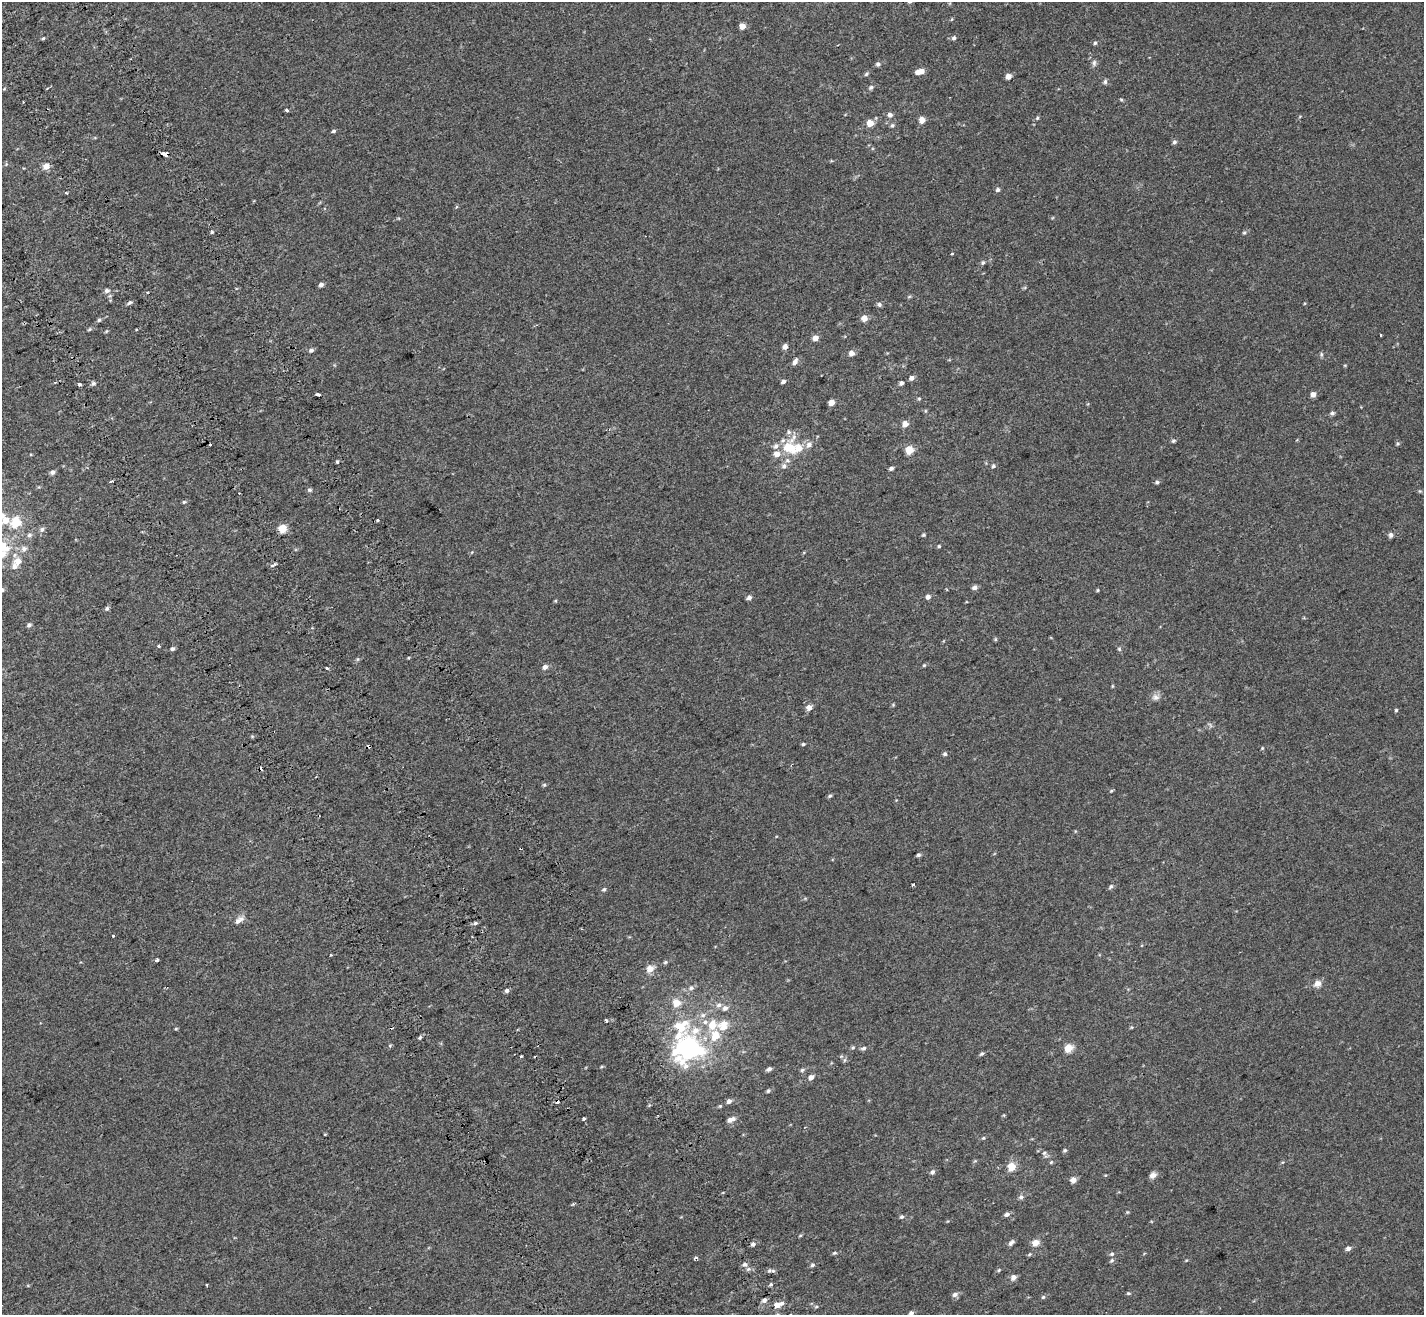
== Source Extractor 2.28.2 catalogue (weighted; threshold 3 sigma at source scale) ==
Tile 11 of 4 x 4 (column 3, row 3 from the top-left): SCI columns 2946-4367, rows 1561-2873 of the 5889 x 5690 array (HDU 1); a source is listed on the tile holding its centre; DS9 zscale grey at full resolution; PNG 1426 x 1317 px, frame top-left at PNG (2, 2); no overlay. Shown black and unused: <1% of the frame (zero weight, under 2 of 3 exposures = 6% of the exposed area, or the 3 px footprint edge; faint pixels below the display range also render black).
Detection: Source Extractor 2.28.2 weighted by HDU 2 'WHT'; one run over the whole footprint, this tile lists its part. Background 0.00116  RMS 0.0065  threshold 0.0294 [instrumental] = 3 sigma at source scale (4.5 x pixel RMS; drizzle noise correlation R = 1.50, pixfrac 1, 0.0396/0.0396 arcsec/px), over >= 5 px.
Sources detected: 206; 1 too faint to see at this stretch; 6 cosmic-ray / hot-pixel residue — not listed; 13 inside a brighter listed object's ellipse — not listed separately; the other 186 listed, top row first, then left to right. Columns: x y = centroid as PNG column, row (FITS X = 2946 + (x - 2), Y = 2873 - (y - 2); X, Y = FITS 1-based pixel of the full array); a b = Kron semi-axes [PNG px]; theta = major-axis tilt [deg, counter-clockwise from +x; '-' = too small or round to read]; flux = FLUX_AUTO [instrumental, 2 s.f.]
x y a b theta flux
952 19 6 3 70 0.55
742 26 5 4 - 6.1
43 38 4 3 - 0.66
954 38 6 5 - 1.3
1095 43 5 4 - 1
1094 63 9 6 88 1.7
878 64 6 5 - 1.6
921 71 7 5 14 4.1
866 74 7 4 48 0.95
1008 76 5 4 - 5
1105 82 6 5 - 1.3
871 87 6 5 - 1.3
1121 100 5 4 - 0.76
23 101 3 2 - 0.56
287 111 3 3 - 1.6
890 115 6 6 - 2.4
1037 118 5 4 - 0.82
922 120 5 5 - 7.1
870 123 5 5 - 8.7
892 125 6 5 - 1.1
333 131 5 4 - 0.98
1174 142 6 5 - 1.4
165 154 6 4 -27 6.2
46 166 6 5 - 6.5
998 190 5 5 - 1.5
66 193 3 2 - 0.81
212 232 4 4 - 0.7
1244 233 5 4 - 0.8
952 253 3 2 - 0.95
983 262 6 5 - 1.1
321 285 5 4 - 1.8
107 291 8 6 3 2.1
909 297 6 4 20 0.75
129 303 7 4 29 1.4
879 304 6 6 - 1.4
864 318 5 5 - 6
99 320 5 5 - 0.94
89 329 6 4 23 0.83
106 331 5 4 - 0.65
1381 335 3 3 - 1.9
815 338 6 5 - 3.6
785 347 6 5 - 2.5
311 350 6 5 - 1.6
851 353 6 6 - 2.8
1321 354 7 5 72 1
795 362 9 5 61 2.3
911 378 6 5 - 2.3
783 381 5 4 - 1.7
93 383 6 4 48 1.3
901 383 4 4 - 1.8
79 384 4 3 - 2
318 394 4 3 - 5.2
1313 394 5 4 - 3.7
919 399 5 4 - 0.7
832 402 5 4 - 4.9
925 411 5 4 - 0.65
1332 413 5 5 - 1.4
905 424 5 5 - 4.7
789 432 7 7 - 1.7
1173 441 6 5 - 1.1
809 444 10 7 53 3.2
1398 444 5 5 - 0.9
789 447 17 12 -28 14
909 450 5 5 - 16
776 454 7 6 - 4.8
788 460 8 7 - 2.1
337 462 5 4 - 0.81
784 466 7 7 - 2
993 466 6 5 - 1.1
891 468 5 4 - 1.5
52 472 6 5 - 1.8
111 481 4 3 - 1.6
1157 482 6 5 - 1.2
309 490 6 5 - 1.2
1420 491 5 5 - 0.7
184 502 5 4 - 0.84
4 520 18 11 -65 11
15 522 6 6 - 26
42 529 7 7 - 1.8
282 529 5 5 - 19
29 535 7 7 - 1.8
923 535 4 4 - 0.86
1391 535 6 5 - 2
939 546 4 4 - 0.72
2 547 10 8 -29 14
24 549 9 8 - 2.9
18 561 10 8 13 5.6
975 587 6 5 - 2.2
1098 590 4 4 - 0.62
928 597 5 4 - 2.7
749 598 6 5 - 2
107 608 5 5 - 1.4
29 625 6 5 - 1.5
995 639 5 4 - 0.74
159 646 3 3 - 3.4
172 649 6 5 - 1.4
1119 649 5 4 - 0.88
358 659 6 4 90 0.81
924 665 4 4 - 0.77
545 667 7 6 - 2.3
326 668 3 3 - 1.4
1112 686 5 3 - 0.59
1155 697 10 9 - 2.9
893 705 5 4 - 0.64
809 708 6 5 - 3.9
1396 710 4 4 - 0.82
803 744 4 4 - 0.84
369 746 4 3 - 1.9
1262 748 5 4 - 0.59
945 754 5 5 - 1.2
544 785 5 5 - 0.8
1111 791 5 4 - 0.64
830 796 6 4 22 0.97
918 855 5 5 - 1.2
913 885 3 3 - 1.5
1111 887 7 5 50 1.3
604 889 6 5 - 1.1
239 920 14 6 39 3.4
475 923 5 5 - 0.98
113 936 3 3 - 2
157 960 4 3 - 2.6
665 962 6 5 - 0.95
650 969 7 6 - 7.2
1317 983 11 8 30 3.5
691 988 7 6 - 1.8
507 990 5 5 - 1.7
676 1003 5 5 - 12
719 1005 8 6 17 2
725 1008 7 6 - 2.3
703 1015 8 6 15 2.3
606 1020 5 4 - 0.93
723 1025 12 10 62 8.7
176 1029 4 4 - 0.65
420 1038 5 4 - 0.94
390 1045 6 4 19 0.67
853 1047 5 5 - 0.82
863 1048 8 4 12 1.4
1068 1048 5 5 - 15
689 1049 34 28 25 87
982 1054 6 4 41 1.1
521 1056 3 3 - 1.3
845 1060 7 4 88 1
769 1069 6 4 23 1.6
802 1070 5 5 - 1
811 1077 6 5 - 2.8
768 1091 5 4 - 0.9
729 1101 5 5 - 2.1
720 1106 4 4 - 0.68
584 1118 3 3 - 1.2
733 1119 6 5 - 1.9
983 1138 5 4 - 0.74
1065 1150 6 4 26 0.88
1044 1153 6 6 - 1.3
1051 1162 5 4 - 0.72
1011 1167 5 5 - 18
932 1172 6 5 - 1.8
1106 1175 5 3 - 0.49
1153 1175 7 6 - 3.5
1073 1180 5 4 - 6
1021 1197 6 6 - 1.6
1127 1212 4 4 - 0.59
1007 1214 7 5 13 1.9
901 1217 6 5 - 1.1
800 1236 5 3 - 0.58
1011 1243 8 4 44 1.9
1036 1243 5 5 - 7.3
753 1244 5 5 - 1.7
1348 1248 5 4 - 2.5
834 1253 6 4 15 0.92
1029 1254 6 4 37 0.8
1112 1254 6 5 - 1.3
696 1258 3 3 - 7.3
1112 1260 6 5 - 1.2
745 1264 7 7 - 2.3
812 1265 5 5 - 1.1
999 1270 5 4 - 0.71
773 1271 6 4 0 1.1
1013 1277 5 5 - 3.6
771 1285 5 4 - 0.97
1128 1293 5 4 - 0.74
955 1294 7 6 - 2.2
1043 1297 5 5 - 0.91
764 1300 6 5 - 1.9
778 1305 10 6 18 5.7
816 1307 6 4 1 0.78
911 1313 5 4 - 1.5
Overlapping masked pixels (flux is a lower limit): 2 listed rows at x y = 165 154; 369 746
Isophote crosses this tile's border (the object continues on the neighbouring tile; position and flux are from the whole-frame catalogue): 3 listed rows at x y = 4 520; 2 547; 911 1313